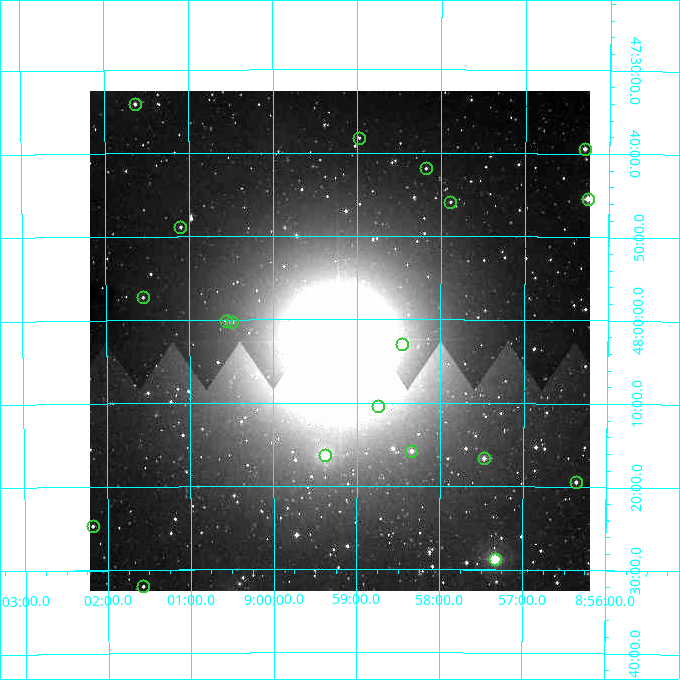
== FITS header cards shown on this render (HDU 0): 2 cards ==
NAXIS1  =                  500
NAXIS2  =                  500

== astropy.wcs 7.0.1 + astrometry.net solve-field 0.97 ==
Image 500 x 500 px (HDU 0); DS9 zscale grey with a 90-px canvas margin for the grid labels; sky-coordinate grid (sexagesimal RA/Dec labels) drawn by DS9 from the SOLVED WCS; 19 Tycho-2 reference stars matched to detected sources circled (green)
Header WCS: none
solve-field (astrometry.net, Tycho-2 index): SOLVED blind (the file carries no WCS)
Solved WCS: RA---TAN-SIP/DEC--TAN-SIP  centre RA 08:59:12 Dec +48:03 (134.80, +48.04 deg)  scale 7.2 arcsec/px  FOV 60.0' x 60.0'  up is +180 deg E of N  parity flipped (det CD > 0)
(file carries no celestial WCS; the grid is the blind solution)
Tycho-2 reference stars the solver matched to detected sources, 19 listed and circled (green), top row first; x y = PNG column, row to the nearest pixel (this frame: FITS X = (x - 90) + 1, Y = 500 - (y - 91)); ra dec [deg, ICRS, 3 dp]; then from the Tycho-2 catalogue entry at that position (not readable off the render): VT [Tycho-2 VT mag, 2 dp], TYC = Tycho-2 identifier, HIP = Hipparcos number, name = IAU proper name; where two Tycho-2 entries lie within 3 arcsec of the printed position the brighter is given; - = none
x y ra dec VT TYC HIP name
135 104 135.409 +47.568 10.40 3427-312-1 - -
359 138 134.744 +47.637 11.94 3420-608-1 - -
585 149 134.074 +47.657 9.85 3420-408-1 - -
426 168 134.544 +47.697 11.69 3420-416-1 - -
588 199 134.063 +47.756 8.82 3420-262-1 43872 -
450 202 134.471 +47.765 11.63 3420-658-1 - -
180 227 135.275 +47.815 11.06 3427-354-1 - -
143 297 135.389 +47.954 11.12 3427-624-1 - -
226 321 135.142 +48.003 11.56 3427-110-1 - -
232 322 135.123 +48.005 11.13 3427-34-1 - -
402 344 134.614 +48.049 8.80 3420-372-1 - -
378 406 134.686 +48.174 10.45 3420-48-1 - -
411 451 134.585 +48.263 10.80 3420-742-1 - -
325 455 134.846 +48.272 8.21 3420-736-1 44139 -
484 458 134.368 +48.278 10.38 3420-236-1 - -
576 482 134.091 +48.324 10.96 3420-637-1 - -
93 526 135.545 +48.412 11.40 3427-1341-1 - -
495 559 134.333 +48.478 8.15 3420-260-1 43977 -
143 586 135.394 +48.533 11.60 3427-953-1 - -